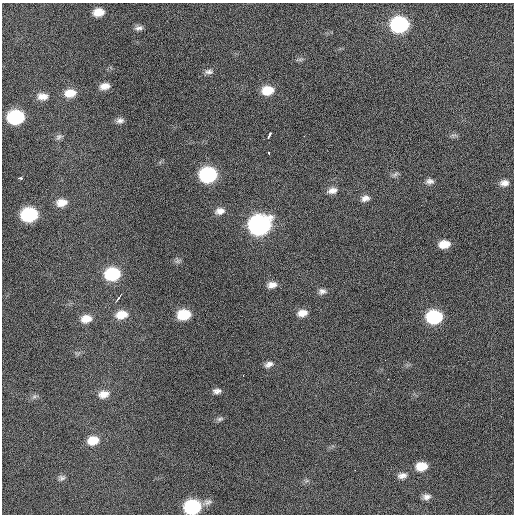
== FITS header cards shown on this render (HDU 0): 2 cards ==
NAXIS1  =                  512  /
NAXIS2  =                  512  /

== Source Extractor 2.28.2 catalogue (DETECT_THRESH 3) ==
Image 512 x 512 px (HDU 0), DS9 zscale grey, 1 PNG px = 1 image px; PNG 516 x 516 px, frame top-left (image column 1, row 512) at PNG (2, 3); no overlay
Background 966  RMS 30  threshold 91.1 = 3 sigma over >= 5 px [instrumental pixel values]
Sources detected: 48; all 48 listed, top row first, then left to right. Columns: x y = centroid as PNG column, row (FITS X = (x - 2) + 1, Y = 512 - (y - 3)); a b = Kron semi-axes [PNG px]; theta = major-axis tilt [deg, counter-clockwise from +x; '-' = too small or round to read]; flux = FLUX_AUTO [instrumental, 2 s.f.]
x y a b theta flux
98 12 11 8 10 26000
399 25 12 9 3 310000
139 28 11 6 10 7900
300 59 7 4 19 3900
209 72 11 6 6 7300
105 86 10 7 11 15000
267 90 12 9 7 38000
70 93 13 9 9 26000
42 96 12 8 0 17000
16 117 12 9 5 210000
120 120 10 6 6 7700
269 135 7 3 64 5300
453 135 9 3 5 4500
59 137 10 7 41 6200
269 153 3 2 - 2100
395 174 10 5 38 5200
208 175 12 9 6 260000
20 178 5 3 - 5700
430 181 10 7 -1 8300
504 183 11 7 5 12000
332 191 12 8 11 13000
365 198 11 8 20 11000
61 202 12 8 7 21000
220 211 12 8 9 13000
29 215 12 9 9 190000
259 225 13 11 13 740000
444 244 11 8 7 28000
177 261 7 6 - 5000
112 274 12 10 8 130000
272 285 11 7 11 13000
322 291 10 7 3 8200
118 298 10 2 55 4100
302 313 11 8 10 17000
121 315 14 10 10 30000
184 315 11 8 9 62000
434 317 12 9 3 170000
86 319 13 9 11 24000
269 364 11 7 24 9600
217 391 10 6 5 8300
103 394 13 9 14 19000
34 397 7 5 1 4900
220 419 10 5 18 5100
93 440 13 10 13 31000
421 466 12 9 5 33000
402 476 12 8 11 11000
61 478 10 7 -1 6100
426 497 10 7 4 9700
192 507 12 9 9 210000
At the frame edge (FLAGS 8, measured only in part): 1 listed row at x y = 192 507